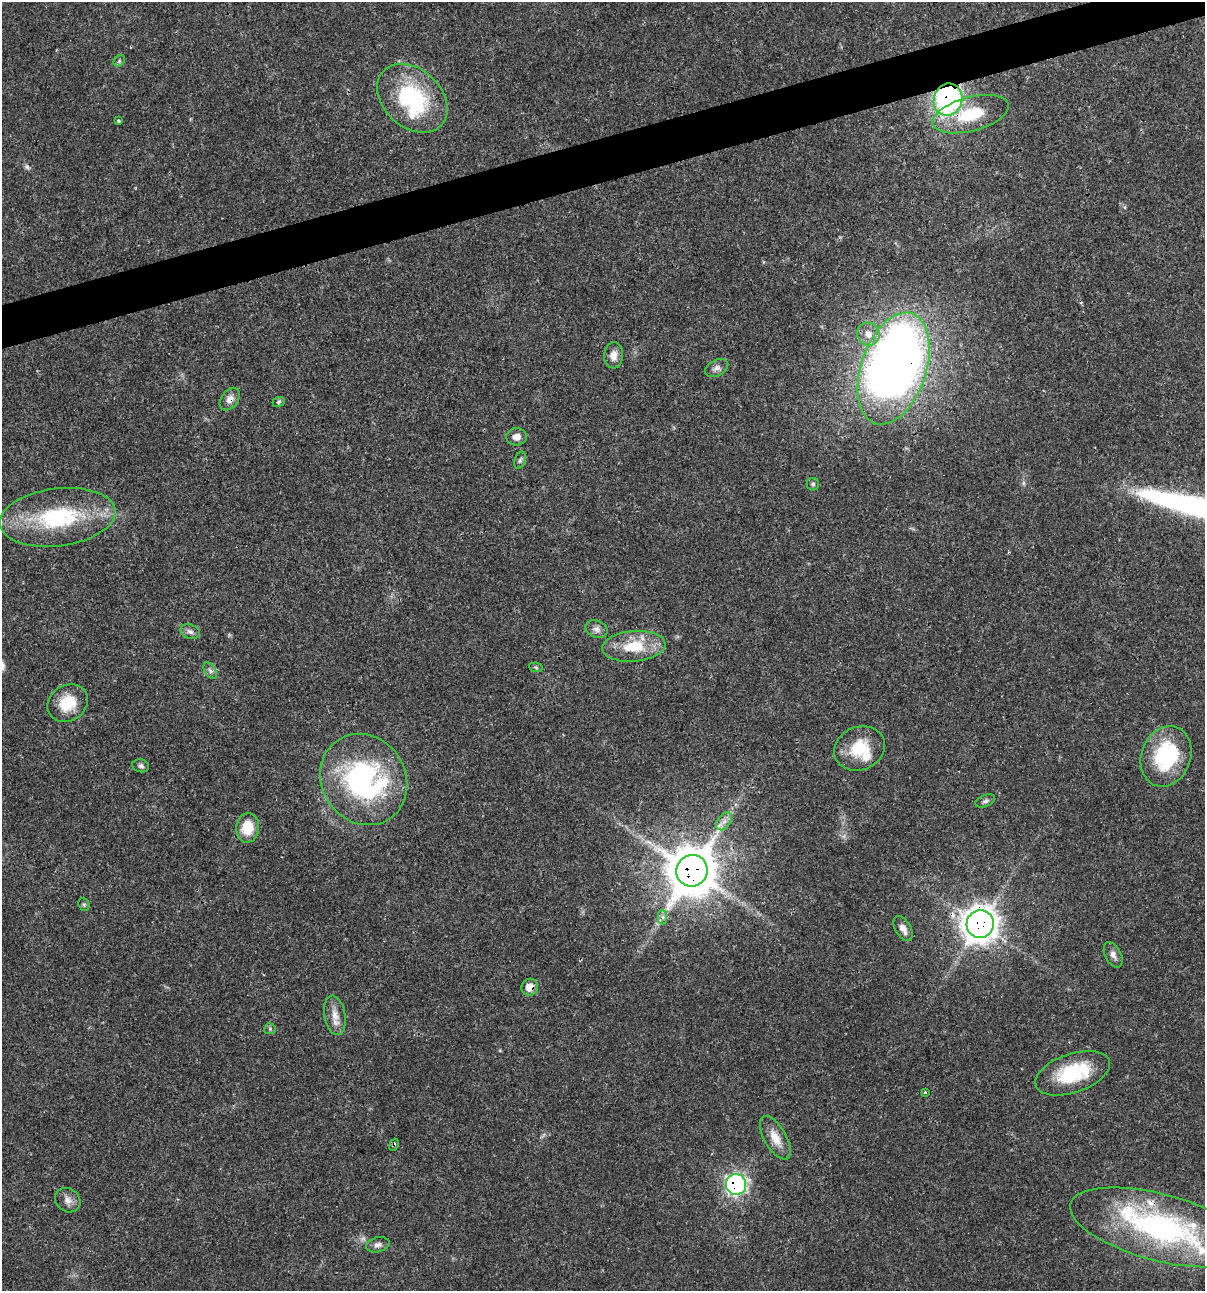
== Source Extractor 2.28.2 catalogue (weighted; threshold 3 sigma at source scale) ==
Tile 10 of 4 x 4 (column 2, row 3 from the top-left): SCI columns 1303-2505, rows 1292-2580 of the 4960 x 5159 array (HDU 1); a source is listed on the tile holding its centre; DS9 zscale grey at full resolution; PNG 1207 x 1293 px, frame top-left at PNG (2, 2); each listed source drawn as its Kron ellipse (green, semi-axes under 4 px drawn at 4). Shown black and unused: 3% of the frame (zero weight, under 3 of 4 exposures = <1% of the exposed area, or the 3 px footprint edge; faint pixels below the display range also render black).
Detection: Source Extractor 2.28.2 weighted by HDU 2 'WHT'; one run over the whole footprint, this tile lists its part. Background 0.017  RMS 0.0016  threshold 0.00737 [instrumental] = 3 sigma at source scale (4.5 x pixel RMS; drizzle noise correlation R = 1.50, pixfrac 1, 0.0396/0.0396 arcsec/px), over >= 5 px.
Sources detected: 51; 2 inside a brighter object's white glare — neither listed nor drawn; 4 inside a brighter listed object's ellipse — not listed separately; the other 45 listed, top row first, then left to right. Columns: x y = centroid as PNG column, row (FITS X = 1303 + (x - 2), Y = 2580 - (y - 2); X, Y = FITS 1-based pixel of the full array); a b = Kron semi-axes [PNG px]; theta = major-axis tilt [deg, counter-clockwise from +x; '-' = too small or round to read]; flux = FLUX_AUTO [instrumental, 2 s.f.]
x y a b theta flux
119 61 6 5 - 0.28
412 98 40 29 -43 18
948 100 16 14 71 31
971 114 39 17 15 8.3
118 121 3 3 - 0.29
868 334 12 11 - 1.7
614 355 13 9 86 1.4
717 368 12 8 28 0.8
894 369 58 32 71 180
230 399 12 8 54 1.2
279 402 6 4 22 0.25
516 437 10 8 3 1.1
520 460 9 5 70 0.39
813 484 6 6 - 0.34
58 517 58 29 7 18
596 629 11 8 -24 0.86
190 632 10 7 -24 0.7
634 646 32 15 5 6.3
536 667 7 4 -8 0.23
210 671 9 5 -55 0.51
68 703 21 18 34 5.1
860 748 26 21 23 6
1166 756 31 24 69 15
141 766 8 6 -14 0.46
364 779 47 42 -57 34
985 801 10 5 22 0.5
724 821 10 6 54 0.89
248 828 15 11 85 4.2
692 871 16 15 - 640
84 904 7 5 -69 0.28
663 917 7 4 -90 0.46
980 924 14 13 - 210
903 928 14 7 -60 1.2
1113 955 13 8 -62 0.9
530 987 8 8 - 2
335 1015 20 10 -80 1.8
270 1029 6 5 - 0.31
1073 1073 39 19 19 11
925 1092 4 3 - 0.2
775 1138 24 11 -61 2.5
394 1145 6 4 70 0.26
736 1184 10 10 - 45
68 1200 13 11 -40 1.2
1160 1227 92 33 -15 40
378 1245 12 7 14 0.71
Overlapping masked pixels (flux is a lower limit): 9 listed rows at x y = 948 100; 971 114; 894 369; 230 399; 692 871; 980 924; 530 987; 394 1145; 736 1184
Isophote crosses this tile's border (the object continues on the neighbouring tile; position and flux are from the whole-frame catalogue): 1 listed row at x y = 1160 1227
Unlisted compact peaks at least as high as the median listed source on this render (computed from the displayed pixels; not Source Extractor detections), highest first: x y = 27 167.